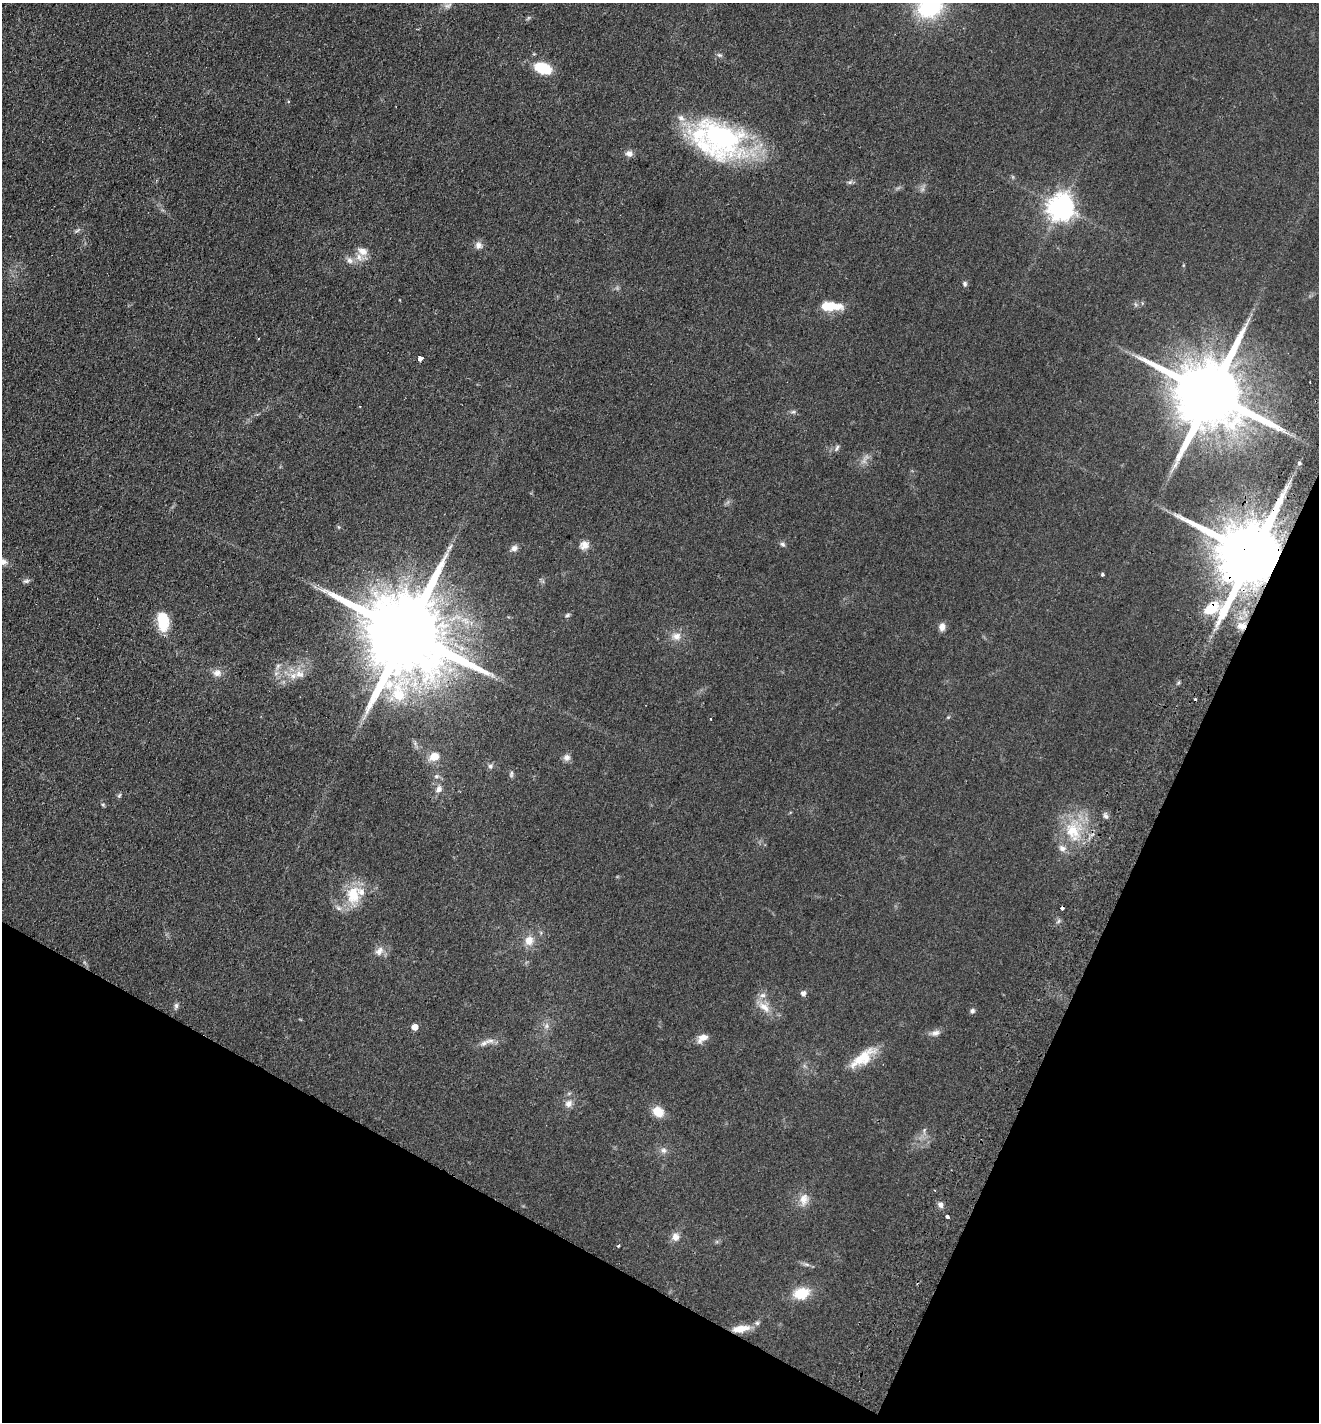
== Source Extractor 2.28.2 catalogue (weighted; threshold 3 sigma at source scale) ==
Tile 15 of 4 x 4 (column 3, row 4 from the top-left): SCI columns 2968-4284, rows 30-1449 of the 5799 x 5737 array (HDU 1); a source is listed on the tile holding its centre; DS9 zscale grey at full resolution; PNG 1321 x 1424 px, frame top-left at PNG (2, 3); no overlay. Shown black and unused: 23% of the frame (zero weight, under 2 of 3 exposures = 3% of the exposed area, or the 3 px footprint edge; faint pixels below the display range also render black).
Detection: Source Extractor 2.28.2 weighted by HDU 2 'WHT'; one run over the whole footprint, this tile lists its part. Background 0.0534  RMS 0.0087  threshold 0.039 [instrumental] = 3 sigma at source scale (4.5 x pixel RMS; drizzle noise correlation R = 1.50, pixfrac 1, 0.05/0.05 arcsec/px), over >= 5 px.
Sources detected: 87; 1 too faint to see at this stretch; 2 inside a brighter object's white glare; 2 cosmic-ray / hot-pixel residue — not listed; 7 inside a brighter listed object's ellipse — not listed separately; the other 75 listed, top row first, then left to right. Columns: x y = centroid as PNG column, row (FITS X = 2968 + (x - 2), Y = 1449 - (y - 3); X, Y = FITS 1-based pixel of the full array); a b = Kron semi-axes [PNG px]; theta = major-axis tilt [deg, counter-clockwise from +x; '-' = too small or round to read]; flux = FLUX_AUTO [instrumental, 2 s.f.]
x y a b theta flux
930 7 23 17 29 80
719 55 7 5 -20 1.8
543 68 14 9 -19 33
721 138 60 41 -39 160
629 153 9 8 - 4.2
850 182 6 5 - 1.7
1061 207 8 8 - 950
77 230 8 3 44 1.3
478 245 10 9 - 4.3
362 251 15 9 -25 7.1
350 260 10 8 -59 3.9
965 284 7 5 -68 1.9
831 306 25 10 -2 20
258 338 3 2 - 1.2
421 359 3 3 - 140
1211 394 21 16 -29 12000
793 412 7 4 1 1.6
837 448 9 4 65 1.9
1299 463 3 3 - 3.1
782 544 7 6 - 1.9
584 545 13 11 32 5.9
450 547 9 4 54 2.6
514 548 9 7 41 3.7
1252 554 18 16 -26 11000
2 562 11 7 -14 5.7
1102 574 3 3 - 2.4
26 581 8 5 10 2.2
1213 607 17 12 34 14
567 615 7 5 28 1.5
163 622 22 13 -83 23
1242 626 10 6 -11 3.7
942 627 9 7 80 5
406 633 26 19 -31 19000
676 636 13 11 9 7.3
278 666 9 5 61 2.7
217 673 11 9 8 5.6
299 674 14 9 -2 8.6
400 690 46 21 73 41
434 756 12 9 17 10
567 758 8 8 - 4
490 766 7 6 - 2.1
511 774 9 5 75 1.8
436 776 6 5 - 1.9
439 789 9 8 - 3.9
119 796 7 5 54 1.3
103 805 5 5 - 1
1106 816 8 5 -27 2.2
1072 831 25 18 -60 31
1062 848 11 8 -40 4.5
354 896 25 18 48 25
1062 908 4 3 - 4.9
529 941 13 11 67 9.1
379 951 13 10 56 6
803 993 5 5 - 3.5
176 1006 7 6 - 2.1
764 1007 20 10 -40 10
972 1011 6 6 - 2
546 1026 7 4 89 2.1
415 1027 5 5 - 10
935 1033 12 8 19 4.1
702 1038 14 8 31 6.8
484 1043 11 6 16 4
860 1060 39 14 40 20
569 1104 10 9 - 5
658 1112 12 10 -33 14
924 1130 6 4 49 1.4
663 1150 8 7 - 3.3
804 1199 17 12 80 9
941 1205 8 6 -74 3.3
948 1217 4 3 - 2.9
675 1237 10 9 - 5.7
618 1246 3 3 - 3.3
807 1264 9 4 -19 2.1
801 1293 13 9 15 26
740 1329 21 8 8 13
Overlapping masked pixels (flux is a lower limit): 5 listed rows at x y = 1211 394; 1252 554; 1213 607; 1242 626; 1062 908
Isophote crosses this tile's border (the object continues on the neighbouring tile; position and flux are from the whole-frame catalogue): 2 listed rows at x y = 930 7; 2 562